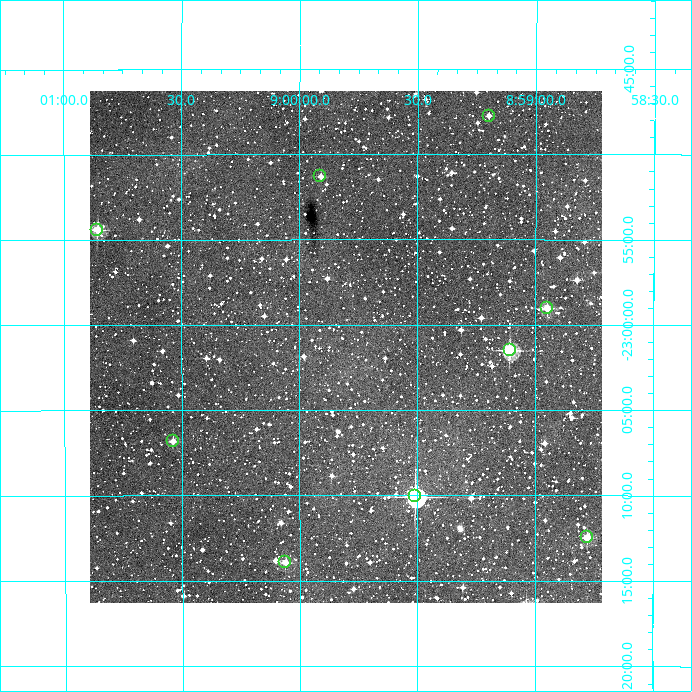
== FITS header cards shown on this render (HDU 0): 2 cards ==
NAXIS1  =                  512
NAXIS2  =                  512

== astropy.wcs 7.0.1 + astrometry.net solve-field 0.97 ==
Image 512 x 512 px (HDU 0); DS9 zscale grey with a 90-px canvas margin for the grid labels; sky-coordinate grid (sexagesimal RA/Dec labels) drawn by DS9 from the SOLVED WCS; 9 Tycho-2 reference stars matched to detected sources circled (green)
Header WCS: RA---TAN/DEC--TAN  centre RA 08:59:48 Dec -23:01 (134.95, -23.02 deg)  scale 3.52 arcsec/px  FOV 30.0' x 30.0'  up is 0 deg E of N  parity normal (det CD < 0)
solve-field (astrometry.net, Tycho-2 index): VERIFIED the header's WCS against the Tycho-2 star catalogue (verified at 2 index scales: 6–9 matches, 0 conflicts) and refined it, rather than solving blind
Solved WCS: RA---TAN-SIP/DEC--TAN-SIP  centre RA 08:59:48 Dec -23:01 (134.95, -23.02 deg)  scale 3.52 arcsec/px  FOV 30.0' x 30.0'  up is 0 deg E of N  parity normal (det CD < 0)
The solver's refit moves the header's centre by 1.8 arcsec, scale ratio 0.9999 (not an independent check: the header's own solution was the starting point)
Tycho-2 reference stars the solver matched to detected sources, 9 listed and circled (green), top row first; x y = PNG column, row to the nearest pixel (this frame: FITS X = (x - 90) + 1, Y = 512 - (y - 91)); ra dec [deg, ICRS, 3 dp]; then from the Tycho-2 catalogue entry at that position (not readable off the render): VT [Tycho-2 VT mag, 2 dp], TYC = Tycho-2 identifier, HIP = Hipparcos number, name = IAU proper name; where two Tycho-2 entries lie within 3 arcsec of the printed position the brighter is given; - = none
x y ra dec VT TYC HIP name
489 116 134.800 -22.796 11.62 6585-440-1 - -
320 176 134.977 -22.855 11.44 6585-79-1 - -
97 230 135.214 -22.907 10.10 6585-278-1 - -
547 308 134.738 -22.984 10.97 6585-152-1 - -
510 350 134.777 -23.025 9.59 6585-32-1 - -
173 441 135.135 -23.114 11.61 6585-33-1 - -
415 496 134.877 -23.168 7.77 6585-64-1 - -
587 537 134.694 -23.208 10.98 6585-11-1 - -
285 562 135.015 -23.232 10.68 6585-290-1 - -